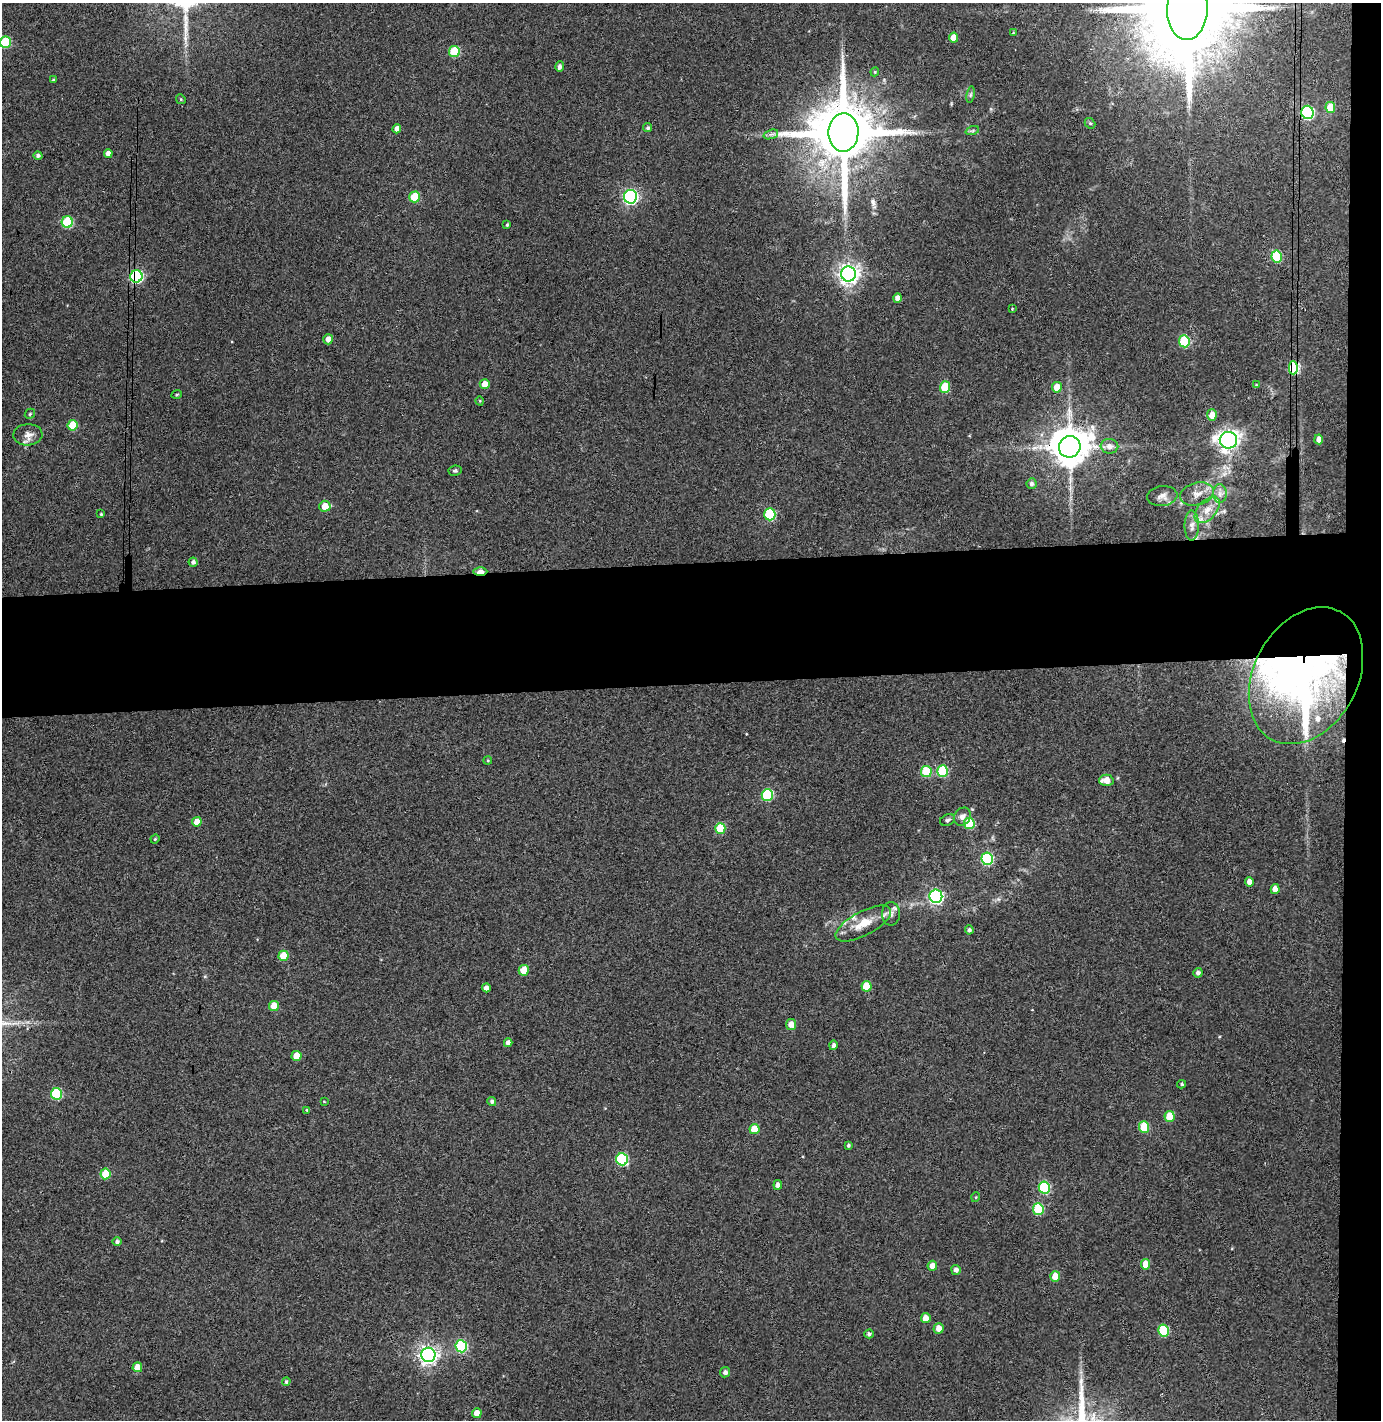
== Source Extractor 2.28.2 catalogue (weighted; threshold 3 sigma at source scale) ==
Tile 6 of 3 x 3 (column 3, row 2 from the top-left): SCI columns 2837-4215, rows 1476-2893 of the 4295 x 4370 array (HDU 1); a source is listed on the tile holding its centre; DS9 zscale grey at full resolution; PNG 1383 x 1422 px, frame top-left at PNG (2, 3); each listed source drawn as its Kron ellipse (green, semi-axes under 4 px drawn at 4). Shown black and unused: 11% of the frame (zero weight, under 3 of 4 exposures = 6% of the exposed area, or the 3 px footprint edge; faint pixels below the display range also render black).
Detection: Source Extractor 2.28.2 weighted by HDU 2 'WHT'; one run over the whole footprint, this tile lists its part. Background 0.113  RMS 0.0068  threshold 0.0306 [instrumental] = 3 sigma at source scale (4.5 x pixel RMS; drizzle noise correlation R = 1.50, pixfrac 1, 0.05/0.05 arcsec/px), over >= 5 px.
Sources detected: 125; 1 inside a brighter object's white glare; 2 cosmic-ray / hot-pixel residue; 1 long thin detection or spike segment (spike, bleed or trail) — neither listed nor drawn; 4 inside a brighter listed object's ellipse — not listed separately; the other 117 listed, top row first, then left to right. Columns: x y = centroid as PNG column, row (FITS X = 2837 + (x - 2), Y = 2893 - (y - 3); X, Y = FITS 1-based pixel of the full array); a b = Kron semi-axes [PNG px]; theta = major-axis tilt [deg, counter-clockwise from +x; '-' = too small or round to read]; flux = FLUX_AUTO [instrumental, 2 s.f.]
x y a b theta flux
1187 9 31 20 87 16000
1013 33 4 2 - 0.45
953 38 5 4 - 8.2
5 42 6 5 - 35
454 51 5 5 - 30
560 67 5 4 - 2.2
875 72 4 4 - 0.71
53 80 3 2 - 0.75
971 95 8 4 81 1.1
181 99 5 4 - 0.82
1330 108 5 5 - 12
1307 112 7 6 - 90
1090 123 6 4 -40 1.1
648 128 4 4 - 1.4
397 129 4 4 - 3.5
972 131 7 4 18 1.2
843 132 19 15 89 7200
771 134 7 4 18 1.8
108 153 4 4 - 3.6
38 155 4 4 - 1.7
414 197 5 5 - 21
630 197 7 6 - 160
67 222 6 5 - 47
507 225 3 3 - 0.8
1277 257 6 5 - 34
848 274 7 7 - 420
136 276 6 6 - 89
897 298 4 4 - 3.7
1012 309 2 2 - 0.55
328 339 5 5 - 4.5
1184 341 6 5 - 36
1293 368 6 4 -90 48
485 384 5 5 - 6.3
1256 385 4 3 - 0.63
945 387 6 5 - 24
1057 387 5 5 - 10
177 394 5 3 - 0.71
480 401 4 3 - 0.57
30 414 5 4 - 0.85
1212 415 5 5 - 7.9
73 425 5 5 - 23
28 435 14 10 3 5
1319 439 5 4 - 4.3
1228 440 9 8 - 280
1109 446 9 7 -4 3.9
1070 447 11 10 - 2000
455 471 7 5 8 1.2
1031 484 5 5 - 1.9
1197 494 17 11 16 6.9
1220 494 9 7 89 3.3
1162 496 15 10 7 4.3
325 506 5 5 - 8.4
1207 510 16 9 48 7.7
101 514 3 3 - 0.61
770 514 6 5 - 45
1192 525 15 7 -90 4.2
193 562 4 4 - 1.9
480 571 7 4 -1 11
1306 676 72 52 62 340
488 760 4 3 - 0.66
942 771 6 5 - 39
926 772 5 5 - 31
1106 780 7 5 1 7.7
767 795 6 5 - 46
962 817 9 8 - 3.7
947 820 8 5 23 1.7
197 822 5 4 - 8.2
969 823 5 5 - 31
720 828 5 5 - 23
155 839 4 4 - 0.76
987 859 6 6 - 69
1249 882 4 4 - 4.4
1275 889 5 4 - 5
936 896 7 6 - 140
891 914 12 9 90 3.4
863 923 31 12 28 14
969 930 4 4 - 1.6
284 956 5 5 - 15
524 970 5 5 - 14
1198 973 4 4 - 2
866 986 5 5 - 17
486 988 4 4 - 3.7
274 1006 5 5 - 12
791 1024 5 5 - 6
508 1043 4 4 - 3
833 1045 5 4 - 2
296 1056 5 5 - 9.1
1182 1084 4 3 - 1.1
56 1094 6 5 - 45
324 1101 4 2 - 0.43
492 1101 4 4 - 1.6
307 1110 4 3 - 0.75
1170 1116 5 5 - 15
1144 1127 6 5 - 29
754 1129 5 5 - 12
849 1145 4 3 - 1.1
622 1159 6 6 - 59
105 1174 5 5 - 17
778 1185 5 4 - 3
1044 1187 6 5 - 51
976 1197 5 3 - 0.54
1038 1209 6 5 - 35
117 1242 5 4 - 1.9
1146 1264 5 4 - 9.4
932 1266 5 4 - 5.7
956 1270 5 5 - 2.9
1055 1276 5 5 - 9.5
926 1318 5 5 - 8.4
938 1328 5 5 - 4.9
1163 1330 6 5 - 38
869 1334 5 4 - 1.5
461 1346 6 5 - 58
428 1355 7 7 - 320
137 1367 5 5 - 8.6
725 1372 5 5 - 2.3
286 1382 4 4 - 1.2
477 1413 5 5 - 6.1
Overlapping masked pixels (flux is a lower limit): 6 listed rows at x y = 843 132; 136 276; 1293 368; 1070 447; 480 571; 1306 676
Isophote crosses this tile's border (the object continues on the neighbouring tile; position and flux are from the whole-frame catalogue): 2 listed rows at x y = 1187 9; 5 42